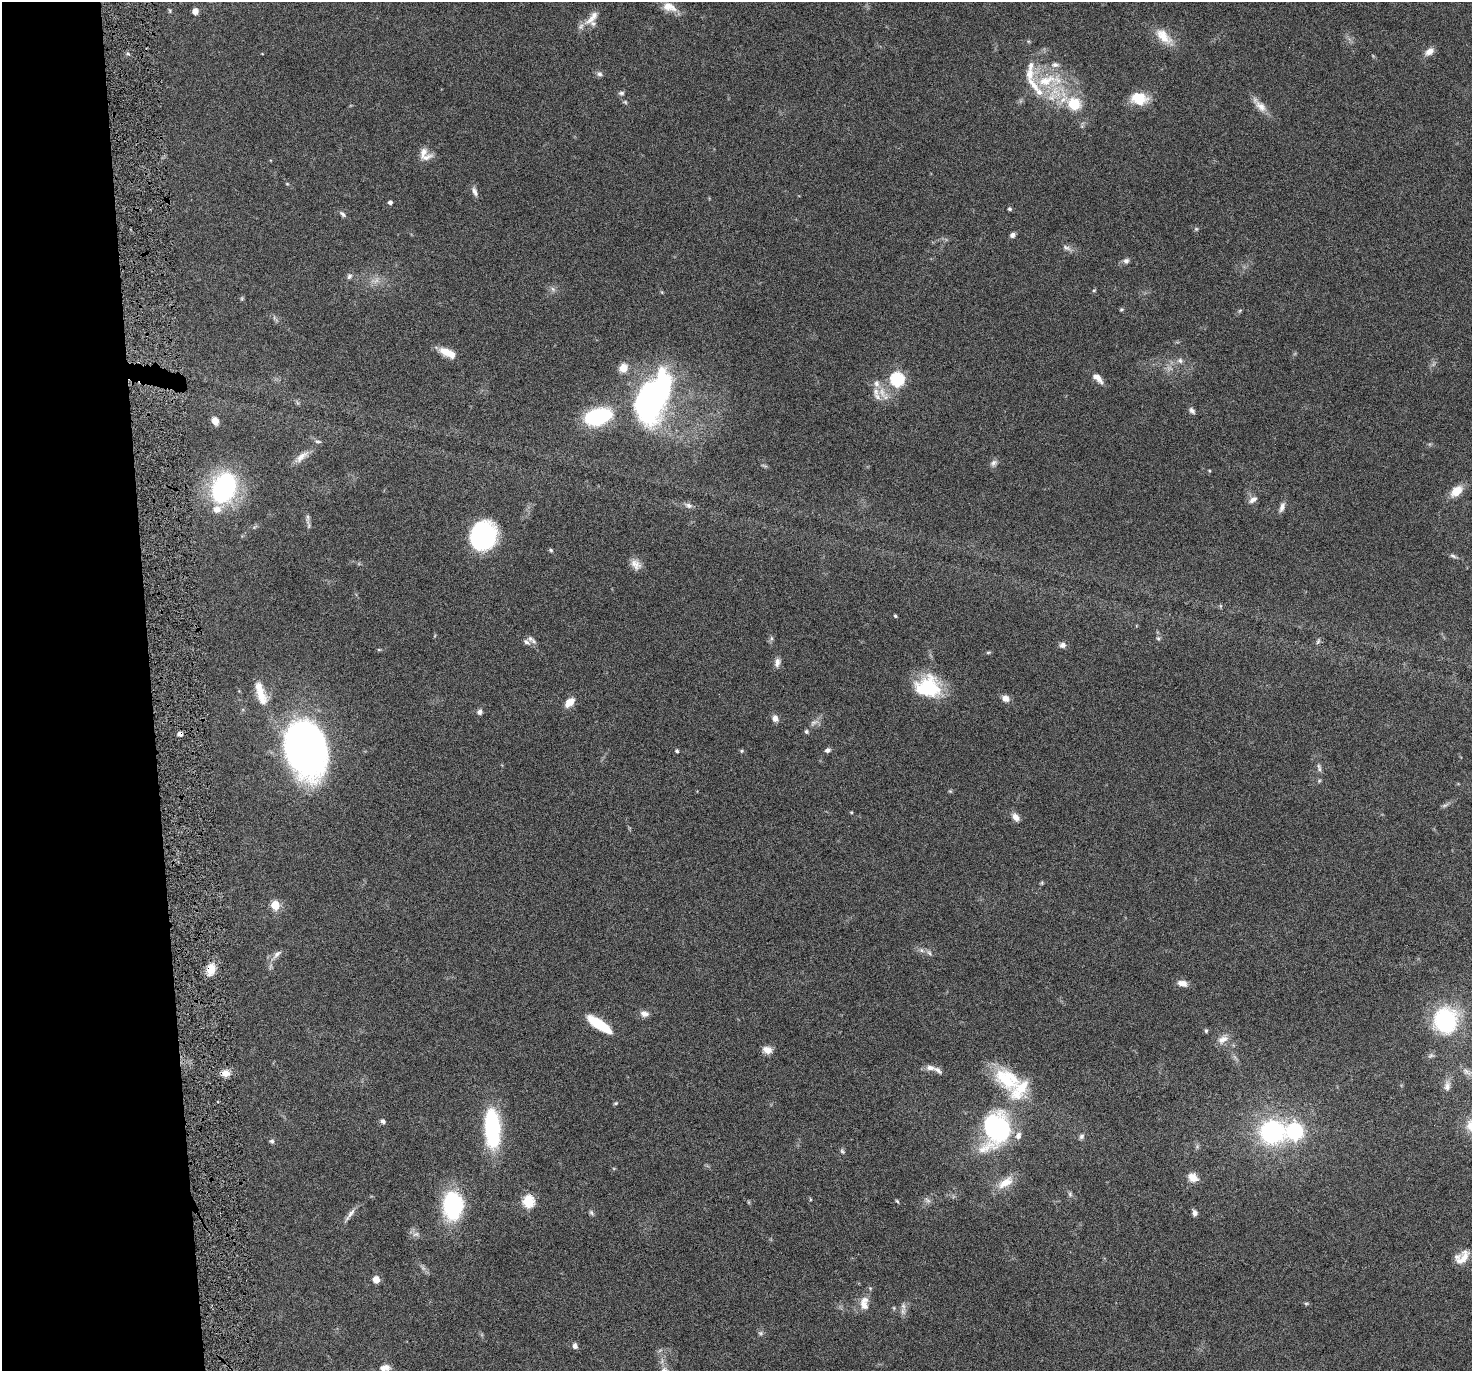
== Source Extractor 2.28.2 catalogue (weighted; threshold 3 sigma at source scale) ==
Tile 4 of 3 x 3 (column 1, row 2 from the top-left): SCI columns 1-1470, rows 1484-2852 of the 4410 x 4337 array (HDU 1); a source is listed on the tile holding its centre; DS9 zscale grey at full resolution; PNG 1474 x 1373 px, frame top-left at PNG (2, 2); no overlay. Shown black and unused: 10% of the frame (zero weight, under 4 of 8 exposures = <1% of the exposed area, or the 3 px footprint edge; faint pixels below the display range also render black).
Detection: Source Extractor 2.28.2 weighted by HDU 2 'WHT'; one run over the whole footprint, this tile lists its part. Background 0.0647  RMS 0.0041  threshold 0.017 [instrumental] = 3 sigma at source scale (4.09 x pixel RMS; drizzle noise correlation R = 1.36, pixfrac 0.8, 0.05/0.05 arcsec/px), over >= 5 px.
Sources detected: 144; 2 too faint to see at this stretch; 1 inside a brighter object's white glare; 1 cosmic-ray / hot-pixel residue — not listed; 15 inside a brighter listed object's ellipse — not listed separately; the other 125 listed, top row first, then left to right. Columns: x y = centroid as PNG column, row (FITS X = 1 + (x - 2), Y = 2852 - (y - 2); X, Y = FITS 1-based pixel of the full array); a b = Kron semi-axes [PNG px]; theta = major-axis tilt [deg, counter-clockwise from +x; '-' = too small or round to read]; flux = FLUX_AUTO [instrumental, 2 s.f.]
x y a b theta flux
669 7 20 11 -20 4.5
170 11 6 4 -74 0.5
195 11 6 6 - 2.3
592 17 28 10 48 4.9
1164 36 27 13 -44 7
1429 51 13 8 38 2.8
128 54 5 3 - 0.6
1031 66 12 7 80 2.3
599 74 8 7 - 1.1
1046 81 35 17 12 18
621 93 8 5 0 0.86
1139 98 18 13 -6 9.6
625 102 7 4 -45 0.56
1074 104 15 13 -30 12
1261 106 20 10 -43 3.9
423 152 16 11 71 3.2
287 184 5 3 - 0.35
475 192 13 6 -69 1.7
390 202 4 4 - 1.3
1010 209 4 4 - 0.65
343 214 10 5 -42 1.1
1012 235 6 5 - 1.2
1066 248 14 5 -25 1.5
1126 261 8 6 18 1.2
349 276 8 6 70 1.1
553 289 8 5 -45 0.93
1094 290 5 3 - 0.37
242 299 6 4 -72 0.49
1121 309 5 4 - 0.53
1240 310 6 4 20 0.47
448 353 19 8 -25 5.6
1180 360 8 6 -57 1.2
623 368 10 9 - 4
1098 378 14 7 -43 3.3
897 379 6 6 - 58
882 392 21 8 -67 4.5
653 399 49 26 64 120
1192 411 8 6 -54 1.2
597 417 22 12 14 44
215 421 8 6 -64 2.8
318 441 10 5 -11 0.89
301 457 23 8 39 3.6
993 463 10 7 40 1.5
764 466 11 2 -18 0.52
224 488 30 22 69 55
1456 491 15 9 42 5.8
1253 499 12 7 35 1.8
689 505 11 7 -22 1.5
1282 507 14 6 69 1.8
308 525 15 5 -79 1.3
483 536 20 17 71 73
551 550 6 4 -19 0.6
1453 556 9 5 -25 0.94
636 564 16 11 -52 3.1
1220 606 6 4 -90 0.46
895 616 4 3 - 0.67
771 638 7 4 -90 0.72
1158 638 5 5 - 0.66
526 642 11 6 -37 1.5
1318 642 9 3 69 0.59
1063 645 9 7 4 1.5
379 650 6 4 0 0.43
988 652 7 4 8 0.49
777 662 13 7 80 1.9
928 687 27 22 -6 24
261 695 25 12 -66 7.1
1005 698 9 7 -28 2.4
570 702 12 7 43 4.4
480 712 7 6 - 1.2
775 718 8 7 - 2.1
814 723 13 6 36 1.9
305 743 65 37 -71 140
827 750 7 5 22 1.2
677 751 4 4 - 0.81
741 751 6 4 -21 0.53
1319 768 13 4 -74 1.1
1445 805 11 4 26 0.95
851 812 4 3 - 0.37
1016 817 11 7 -57 2.3
1042 883 5 4 - 0.45
275 905 5 5 - 17
921 950 7 6 - 1.2
929 953 10 5 -58 1
277 954 14 7 44 1.9
211 969 14 9 76 5.4
1182 983 11 7 -11 2.7
644 1014 11 8 -10 2.1
1445 1020 19 18 - 48
599 1024 26 8 -34 16
1206 1031 6 4 -76 0.56
1223 1039 16 9 29 3.1
767 1050 11 8 -13 2.9
930 1068 12 7 -5 2.3
225 1073 10 8 -13 3.2
1007 1079 39 24 -35 21
1447 1086 14 8 80 2.2
615 1103 6 4 20 0.52
383 1121 6 5 - 1.2
492 1128 42 16 -88 36
997 1129 31 22 73 65
1294 1131 7 7 - 93
1272 1132 17 16 - 60
1018 1136 10 8 73 2.2
1081 1136 7 6 - 1
271 1141 6 5 - 0.79
842 1151 8 5 -59 0.76
1193 1177 12 9 -35 3.8
1005 1182 23 10 33 6.3
1070 1194 7 6 - 0.81
927 1200 9 4 -41 0.98
528 1201 6 6 - 38
897 1201 5 4 - 0.52
453 1205 28 20 -87 36
591 1212 8 5 -59 0.8
1195 1213 8 6 -83 1.3
350 1214 23 5 53 2.1
416 1234 10 6 10 1.5
1464 1258 22 11 73 4.5
376 1279 5 5 - 7.2
864 1303 19 11 -89 4.5
1306 1303 6 4 0 0.51
903 1311 9 7 -85 1.7
760 1333 7 5 0 0.79
575 1346 7 5 -75 1.5
385 1368 13 8 6 2.8
Overlapping masked pixels (flux is a lower limit): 1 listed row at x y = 211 969
Isophote crosses this tile's border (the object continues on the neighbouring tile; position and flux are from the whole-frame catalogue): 1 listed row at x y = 385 1368